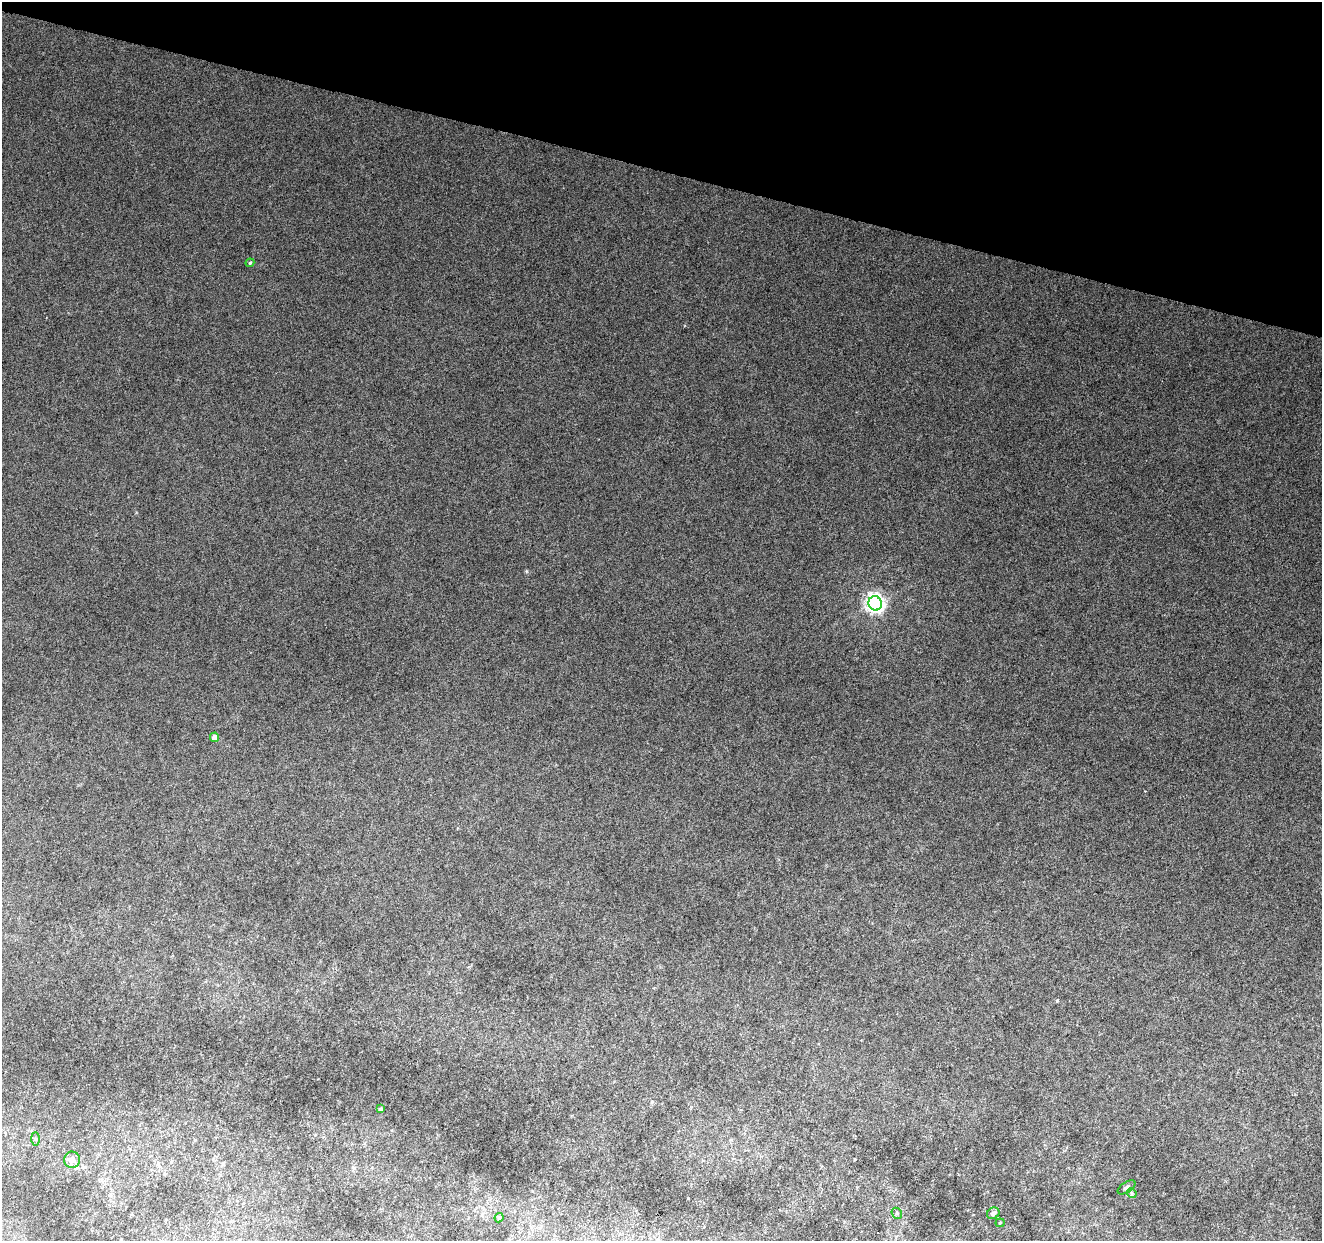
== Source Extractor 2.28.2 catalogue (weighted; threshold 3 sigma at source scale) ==
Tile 2 of 4 x 4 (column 2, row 1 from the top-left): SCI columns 1321-2640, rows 3935-5173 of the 5286 x 5453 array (HDU 1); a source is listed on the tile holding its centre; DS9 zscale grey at full resolution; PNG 1324 x 1243 px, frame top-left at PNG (2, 2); each listed source drawn as its Kron ellipse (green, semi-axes under 4 px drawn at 4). Shown black and unused: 14% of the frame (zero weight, under 4 of 8 exposures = <1% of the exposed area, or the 3 px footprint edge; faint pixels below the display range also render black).
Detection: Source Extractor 2.28.2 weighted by HDU 2 'WHT'; one run over the whole footprint, this tile lists its part. Background 0.002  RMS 0.0013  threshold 0.00551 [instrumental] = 3 sigma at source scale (4.09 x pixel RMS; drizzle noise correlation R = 1.36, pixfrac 0.8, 0.0396/0.0396 arcsec/px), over >= 5 px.
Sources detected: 13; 1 inside a brighter listed object's ellipse — not listed separately; the other 12 listed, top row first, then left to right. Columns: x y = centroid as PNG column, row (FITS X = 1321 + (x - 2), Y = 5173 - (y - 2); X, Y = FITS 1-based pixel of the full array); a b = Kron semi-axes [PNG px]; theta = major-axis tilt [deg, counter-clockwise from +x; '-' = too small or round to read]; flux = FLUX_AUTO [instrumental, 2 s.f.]
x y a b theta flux
250 263 4 3 - 0.14
875 603 7 6 - 63
214 737 4 4 - 0.86
381 1109 4 3 - 0.2
35 1139 6 4 -89 0.19
72 1160 8 8 - 0.78
1127 1187 10 5 33 0.32
1132 1193 5 4 - 0.18
897 1213 6 5 - 0.22
993 1213 7 5 34 0.3
499 1218 5 3 - 0.15
1000 1223 4 4 - 0.12
Unlisted compact peaks at least as high as the median listed source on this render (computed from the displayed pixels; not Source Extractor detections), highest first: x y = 527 571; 1057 1001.